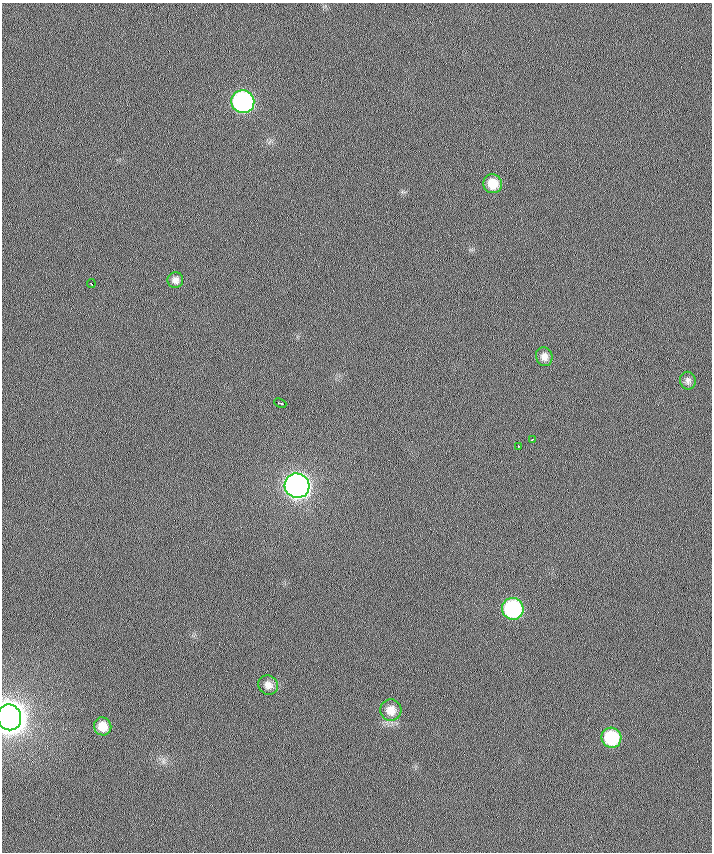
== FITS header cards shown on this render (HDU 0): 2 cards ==
NAXIS1  =                  710 /
NAXIS2  =                  850 /

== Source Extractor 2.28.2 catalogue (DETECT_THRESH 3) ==
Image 710 x 850 px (HDU 0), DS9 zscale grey, 1 PNG px = 1 image px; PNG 714 x 854 px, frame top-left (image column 1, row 850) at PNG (2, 3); each listed source drawn as its Kron ellipse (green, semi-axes under 4 px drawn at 4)
Background 0.725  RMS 6.7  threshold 20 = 3 sigma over >= 5 px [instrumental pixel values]
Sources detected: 16; all 16 listed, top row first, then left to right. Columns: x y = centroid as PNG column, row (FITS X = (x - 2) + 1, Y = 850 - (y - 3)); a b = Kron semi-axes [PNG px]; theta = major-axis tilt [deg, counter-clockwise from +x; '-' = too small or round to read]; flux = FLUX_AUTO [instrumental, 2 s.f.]
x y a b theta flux
243 102 11 11 - 1.2e+05
493 184 9 9 - 7.6e+03
175 280 8 8 - 2.1e+03
91 284 4 2 - 2.6e+03
544 357 9 8 - 2.7e+03
688 381 9 7 -79 1.6e+03
280 403 6 3 -23 2.2e+03
532 439 3 3 - 1.8e+03
518 446 2 2 - 1.2e+03
297 486 12 12 - 3.7e+05
513 609 11 10 - 5.7e+04
268 685 10 9 - 2.8e+03
391 710 10 10 - 4.8e+03
9 717 13 12 - 1.1e+06
103 726 9 8 - 5.7e+03
611 738 10 10 - 2.5e+04
At the frame edge (FLAGS 8, measured only in part): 1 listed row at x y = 9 717